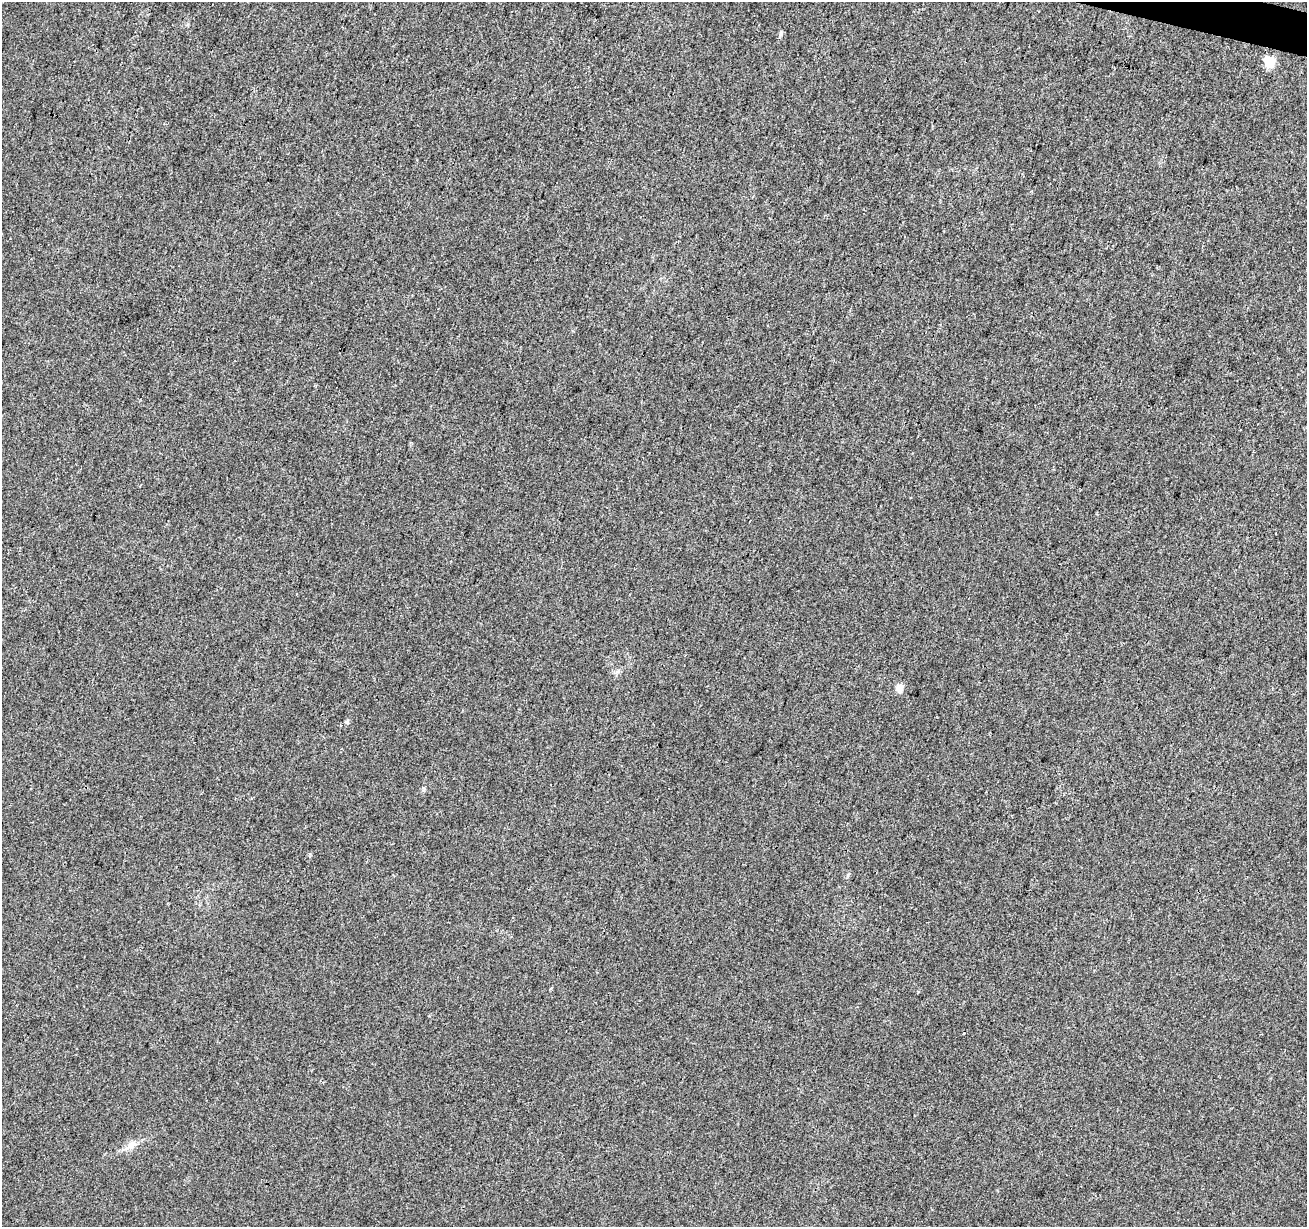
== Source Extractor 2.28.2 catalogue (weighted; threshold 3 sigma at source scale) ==
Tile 10 of 4 x 4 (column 2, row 3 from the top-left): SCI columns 1313-2617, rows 1507-2731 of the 5226 x 5399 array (HDU 1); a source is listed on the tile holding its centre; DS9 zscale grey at full resolution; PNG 1309 x 1229 px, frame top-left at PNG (2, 2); no overlay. Shown black and unused: <1% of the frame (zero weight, under 3 of 4 exposures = <1% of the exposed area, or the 3 px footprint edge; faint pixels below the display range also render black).
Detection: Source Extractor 2.28.2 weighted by HDU 2 'WHT'; one run over the whole footprint, this tile lists its part. Background 0.00786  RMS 0.0036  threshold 0.0164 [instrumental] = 3 sigma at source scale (4.5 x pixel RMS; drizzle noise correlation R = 1.50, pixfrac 1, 0.0396/0.0396 arcsec/px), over >= 5 px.
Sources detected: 6; all 6 listed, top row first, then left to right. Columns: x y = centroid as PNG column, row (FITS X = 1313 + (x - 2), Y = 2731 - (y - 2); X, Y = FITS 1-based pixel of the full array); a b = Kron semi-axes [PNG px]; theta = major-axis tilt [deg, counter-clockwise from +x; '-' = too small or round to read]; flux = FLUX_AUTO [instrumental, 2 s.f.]
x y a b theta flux
781 34 8 5 60 0.79
1269 62 5 5 - 31
899 688 5 4 - 7.8
347 722 6 5 - 0.71
848 875 6 4 72 0.52
132 1144 14 9 38 3